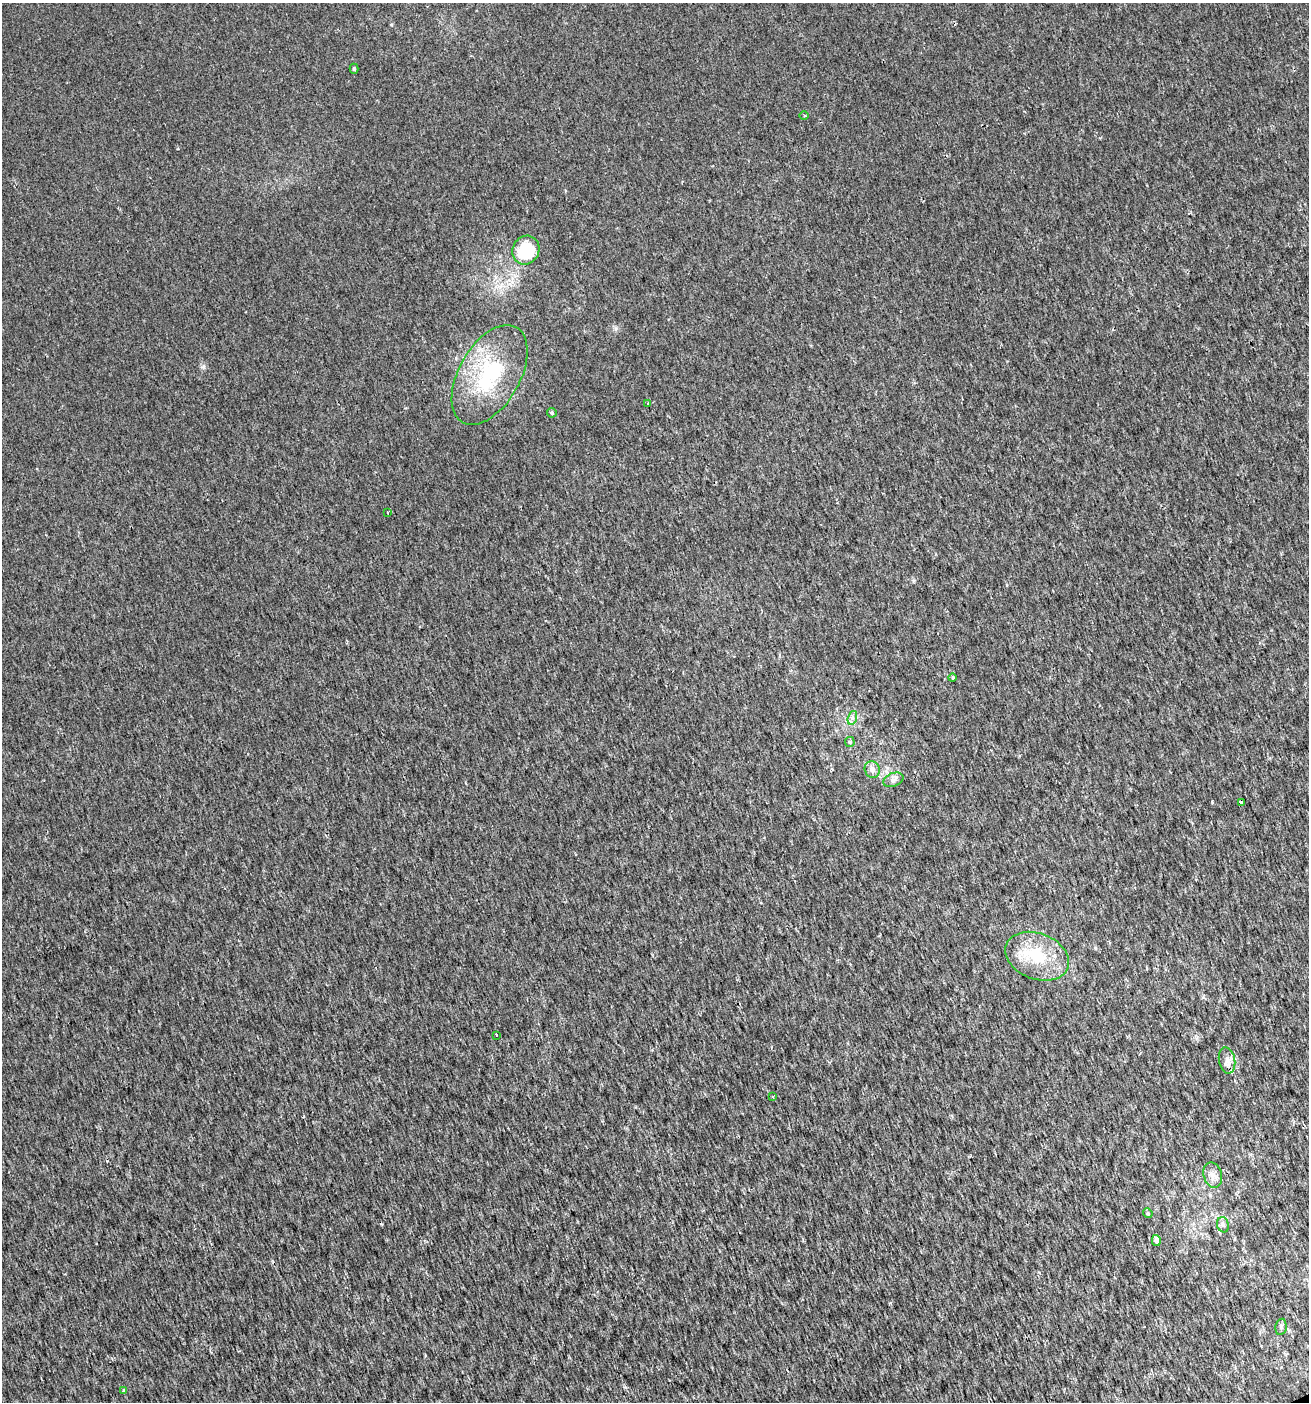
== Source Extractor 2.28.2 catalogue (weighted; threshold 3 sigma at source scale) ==
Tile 6 of 4 x 4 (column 2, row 2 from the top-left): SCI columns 1391-2697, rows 2801-4200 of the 5452 x 5599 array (HDU 1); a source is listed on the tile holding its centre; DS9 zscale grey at full resolution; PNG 1311 x 1404 px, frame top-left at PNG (2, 3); each listed source drawn as its Kron ellipse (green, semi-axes under 4 px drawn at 4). Shown black and unused: <1% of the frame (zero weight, under 2 of 3 exposures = <1% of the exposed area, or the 3 px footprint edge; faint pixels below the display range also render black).
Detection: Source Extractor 2.28.2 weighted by HDU 2 'WHT'; one run over the whole footprint, this tile lists its part. Background 0.00179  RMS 0.0037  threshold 0.0168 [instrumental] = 3 sigma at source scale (4.5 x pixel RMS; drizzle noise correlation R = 1.50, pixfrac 1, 0.0396/0.0396 arcsec/px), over >= 5 px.
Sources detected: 23; all 23 listed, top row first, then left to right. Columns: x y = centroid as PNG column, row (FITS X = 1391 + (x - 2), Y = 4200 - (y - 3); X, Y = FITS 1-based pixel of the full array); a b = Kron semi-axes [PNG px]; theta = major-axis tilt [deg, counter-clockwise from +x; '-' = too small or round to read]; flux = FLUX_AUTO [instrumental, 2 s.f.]
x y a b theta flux
354 69 5 4 - 0.52
804 115 5 3 - 0.41
526 250 15 13 62 20
490 375 55 30 60 34
648 403 4 3 - 0.35
552 413 5 4 - 0.53
387 512 3 3 - 0.85
953 678 4 4 - 0.71
852 718 7 4 72 0.97
850 742 5 5 - 0.49
872 769 8 7 - 2
893 780 10 6 22 1.4
1241 802 3 3 - 0.66
1037 956 33 23 -21 18
496 1035 3 2 - 0.64
1227 1060 13 8 -79 2.4
773 1097 4 3 - 0.35
1213 1175 13 9 -74 2.3
1148 1213 5 4 - 0.46
1223 1225 8 6 -75 1.1
1156 1240 5 4 - 1.3
1281 1327 8 5 79 0.91
123 1391 3 3 - 1.2
Unlisted compact peaks at least as high as the median listed source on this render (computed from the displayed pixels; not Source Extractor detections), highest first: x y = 203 367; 616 328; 1212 802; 914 581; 890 1303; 391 25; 1203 997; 1095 948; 1196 1038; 1007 585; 1100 138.